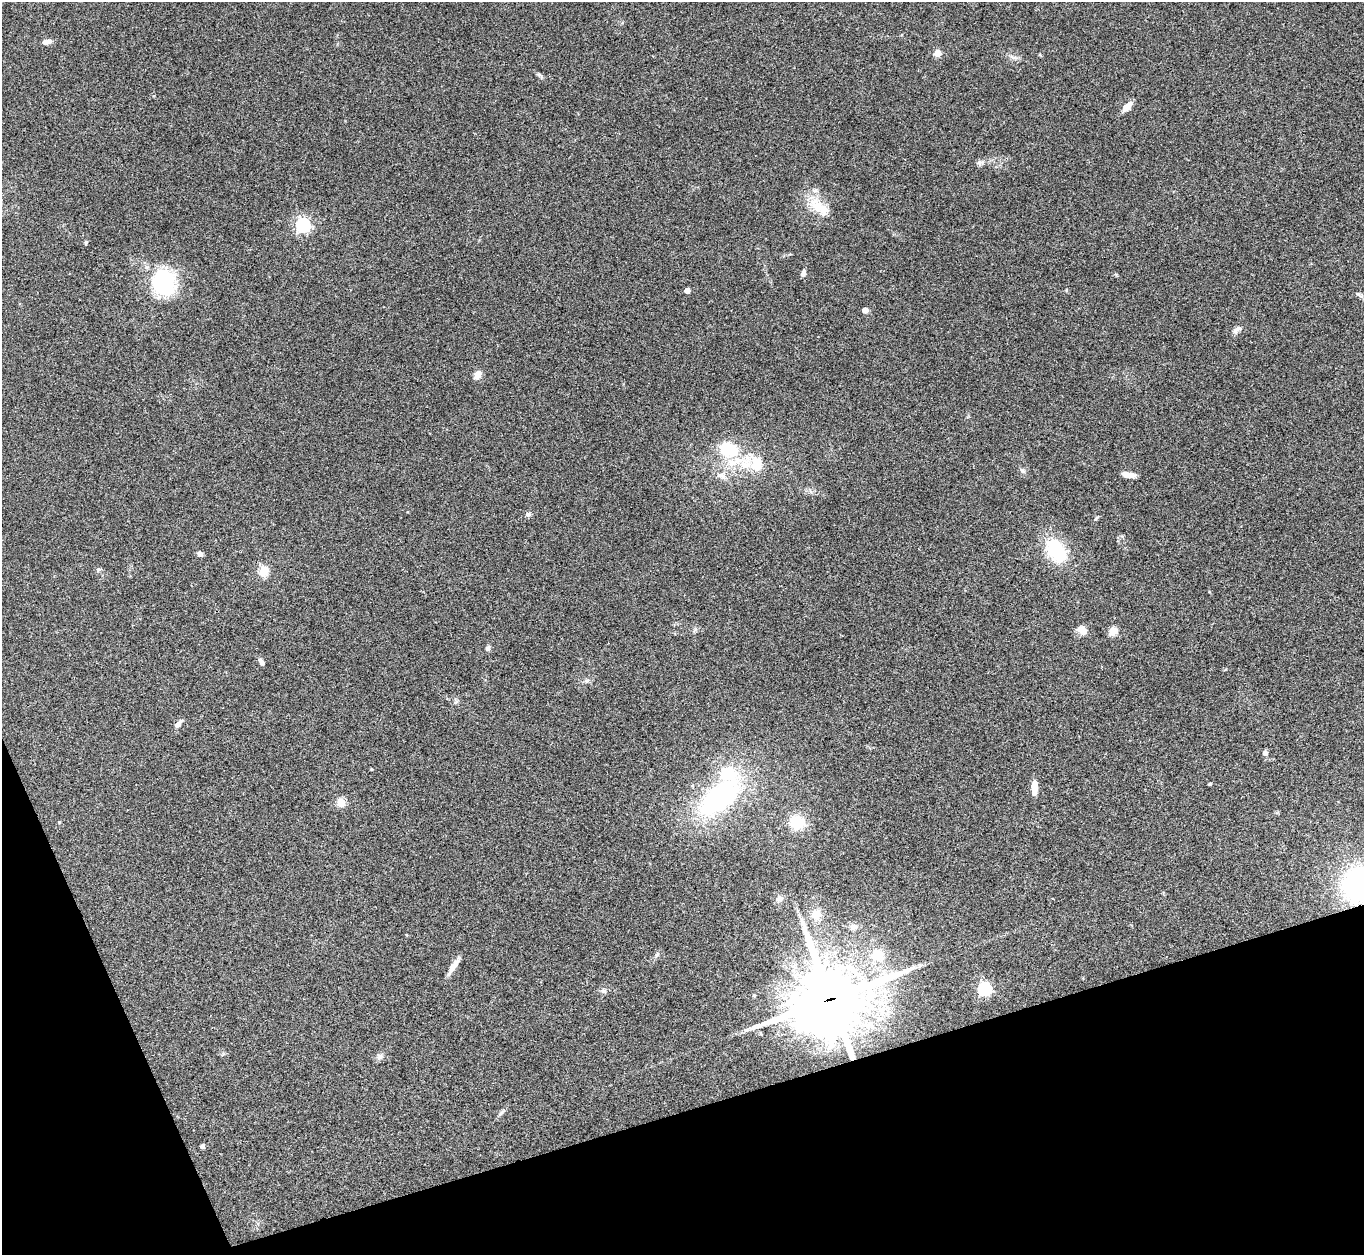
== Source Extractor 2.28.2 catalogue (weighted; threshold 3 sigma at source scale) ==
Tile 14 of 4 x 4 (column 2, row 4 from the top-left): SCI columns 1367-2728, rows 280-1532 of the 5455 x 5442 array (HDU 1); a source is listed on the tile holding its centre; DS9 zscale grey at full resolution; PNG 1366 x 1257 px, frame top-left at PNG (2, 2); no overlay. Shown black and unused: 15% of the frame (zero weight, under 3 of 4 exposures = <1% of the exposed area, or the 3 px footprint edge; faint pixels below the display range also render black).
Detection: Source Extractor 2.28.2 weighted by HDU 2 'WHT'; one run over the whole footprint, this tile lists its part. Background 0.112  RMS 0.0058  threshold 0.0263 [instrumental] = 3 sigma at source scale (4.5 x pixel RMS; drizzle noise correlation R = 1.50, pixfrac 1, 0.05/0.05 arcsec/px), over >= 5 px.
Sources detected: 55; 4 inside a brighter listed object's ellipse — not listed separately; the other 51 listed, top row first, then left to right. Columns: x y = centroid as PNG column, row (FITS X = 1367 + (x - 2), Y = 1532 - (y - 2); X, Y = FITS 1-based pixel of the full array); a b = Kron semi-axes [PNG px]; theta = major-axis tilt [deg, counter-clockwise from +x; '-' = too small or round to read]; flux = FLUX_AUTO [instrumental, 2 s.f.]
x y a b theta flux
47 42 12 6 14 2.8
937 53 5 5 - 12
539 75 11 3 -35 1.1
1127 107 11 6 47 5.6
979 163 7 4 18 1.3
819 207 34 14 -38 14
303 225 6 6 - 140
86 243 6 4 71 0.71
803 273 7 5 78 2.1
164 283 22 19 88 70
687 291 4 4 - 4.8
1359 295 13 4 -31 1.5
865 310 4 4 - 5.3
1237 329 14 6 37 2.3
478 375 12 8 58 3.3
728 449 20 15 -18 26
757 464 22 17 -87 13
1023 471 8 5 -36 1.3
1127 475 11 5 -9 5.8
723 476 12 7 -44 3
528 514 7 6 - 1.2
1056 550 32 21 -54 28
200 554 7 6 - 1.5
98 570 6 4 49 0.83
264 571 10 9 - 8
1082 630 11 9 -31 5
1114 631 9 8 - 5.1
488 648 7 5 63 1.6
261 662 9 5 -61 1.8
179 723 13 5 52 2.2
1265 753 5 5 - 2.1
371 769 4 3 - 0.53
1210 784 3 3 - 0.85
1034 788 14 5 89 7.3
719 797 60 29 41 86
341 803 5 5 - 24
59 822 4 3 - 0.62
797 822 14 12 -24 16
1358 885 26 25 - 120
779 898 10 8 25 2.4
816 914 13 12 - 6.5
853 927 9 7 20 2.9
657 955 8 5 63 1.3
877 955 19 17 -10 14
453 967 22 6 57 5.2
985 989 6 6 - 100
603 991 8 7 - 1.5
831 999 30 27 28 3300
379 1057 9 7 65 2.1
501 1113 10 4 51 1.5
202 1146 4 4 - 1.7
Overlapping masked pixels (flux is a lower limit): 2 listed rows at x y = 1358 885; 831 999
Isophote crosses this tile's border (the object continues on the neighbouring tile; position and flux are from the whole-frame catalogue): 1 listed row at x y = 1358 885
Unlisted compact peaks at least as high as the median listed source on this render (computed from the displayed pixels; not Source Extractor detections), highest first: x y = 1096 518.